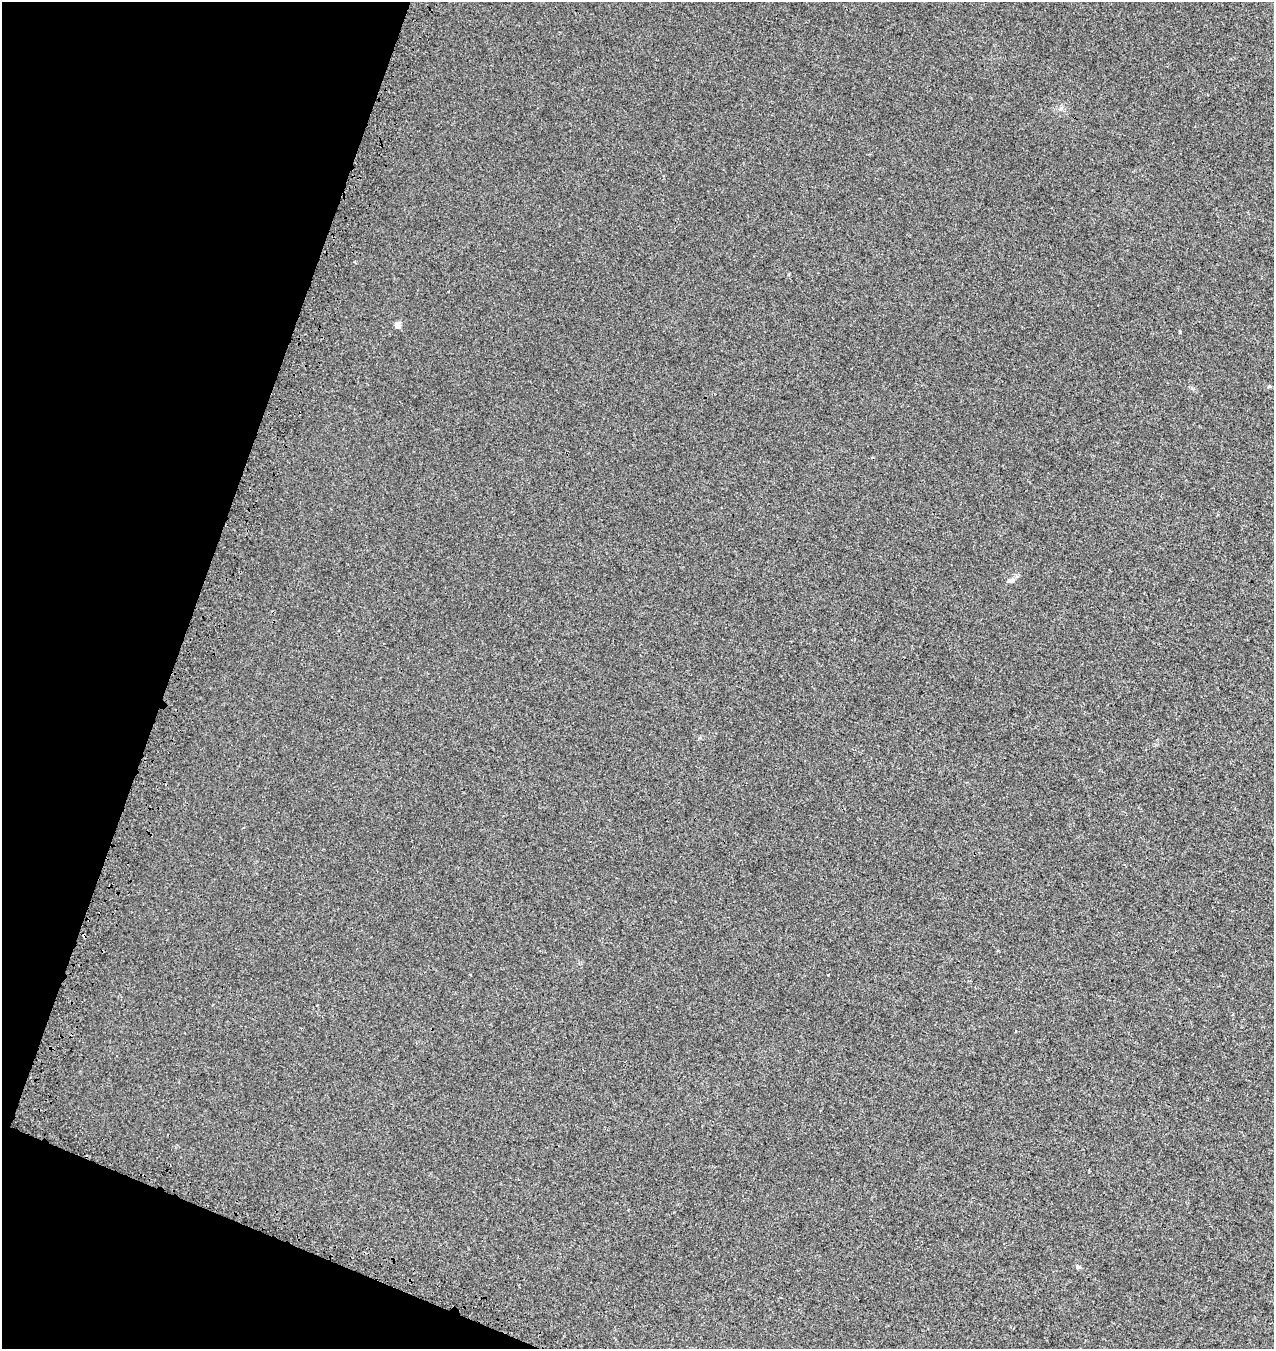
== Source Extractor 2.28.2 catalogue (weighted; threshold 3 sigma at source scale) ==
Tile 9 of 4 x 4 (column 1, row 3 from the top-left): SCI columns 328-1599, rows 1489-2835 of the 5806 x 5664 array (HDU 1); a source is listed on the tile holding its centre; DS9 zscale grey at full resolution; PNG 1276 x 1351 px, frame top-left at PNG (2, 2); no overlay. Shown black and unused: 17% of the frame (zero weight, under 3 of 4 exposures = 9% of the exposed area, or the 3 px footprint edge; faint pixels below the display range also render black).
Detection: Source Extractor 2.28.2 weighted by HDU 2 'WHT'; one run over the whole footprint, this tile lists its part. Background 0.00173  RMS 0.0029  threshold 0.013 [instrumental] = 3 sigma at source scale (4.5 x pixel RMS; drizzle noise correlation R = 1.50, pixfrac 1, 0.0396/0.0396 arcsec/px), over >= 5 px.
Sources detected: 4; all 4 listed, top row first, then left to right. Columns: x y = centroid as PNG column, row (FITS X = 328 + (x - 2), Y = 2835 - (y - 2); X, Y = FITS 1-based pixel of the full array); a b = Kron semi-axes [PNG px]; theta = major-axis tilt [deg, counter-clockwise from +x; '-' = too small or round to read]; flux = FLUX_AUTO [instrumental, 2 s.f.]
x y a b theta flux
398 325 8 7 - 0.96
1010 580 9 6 6 0.96
828 975 3 3 - 0.33
1078 1267 6 4 -2 0.41